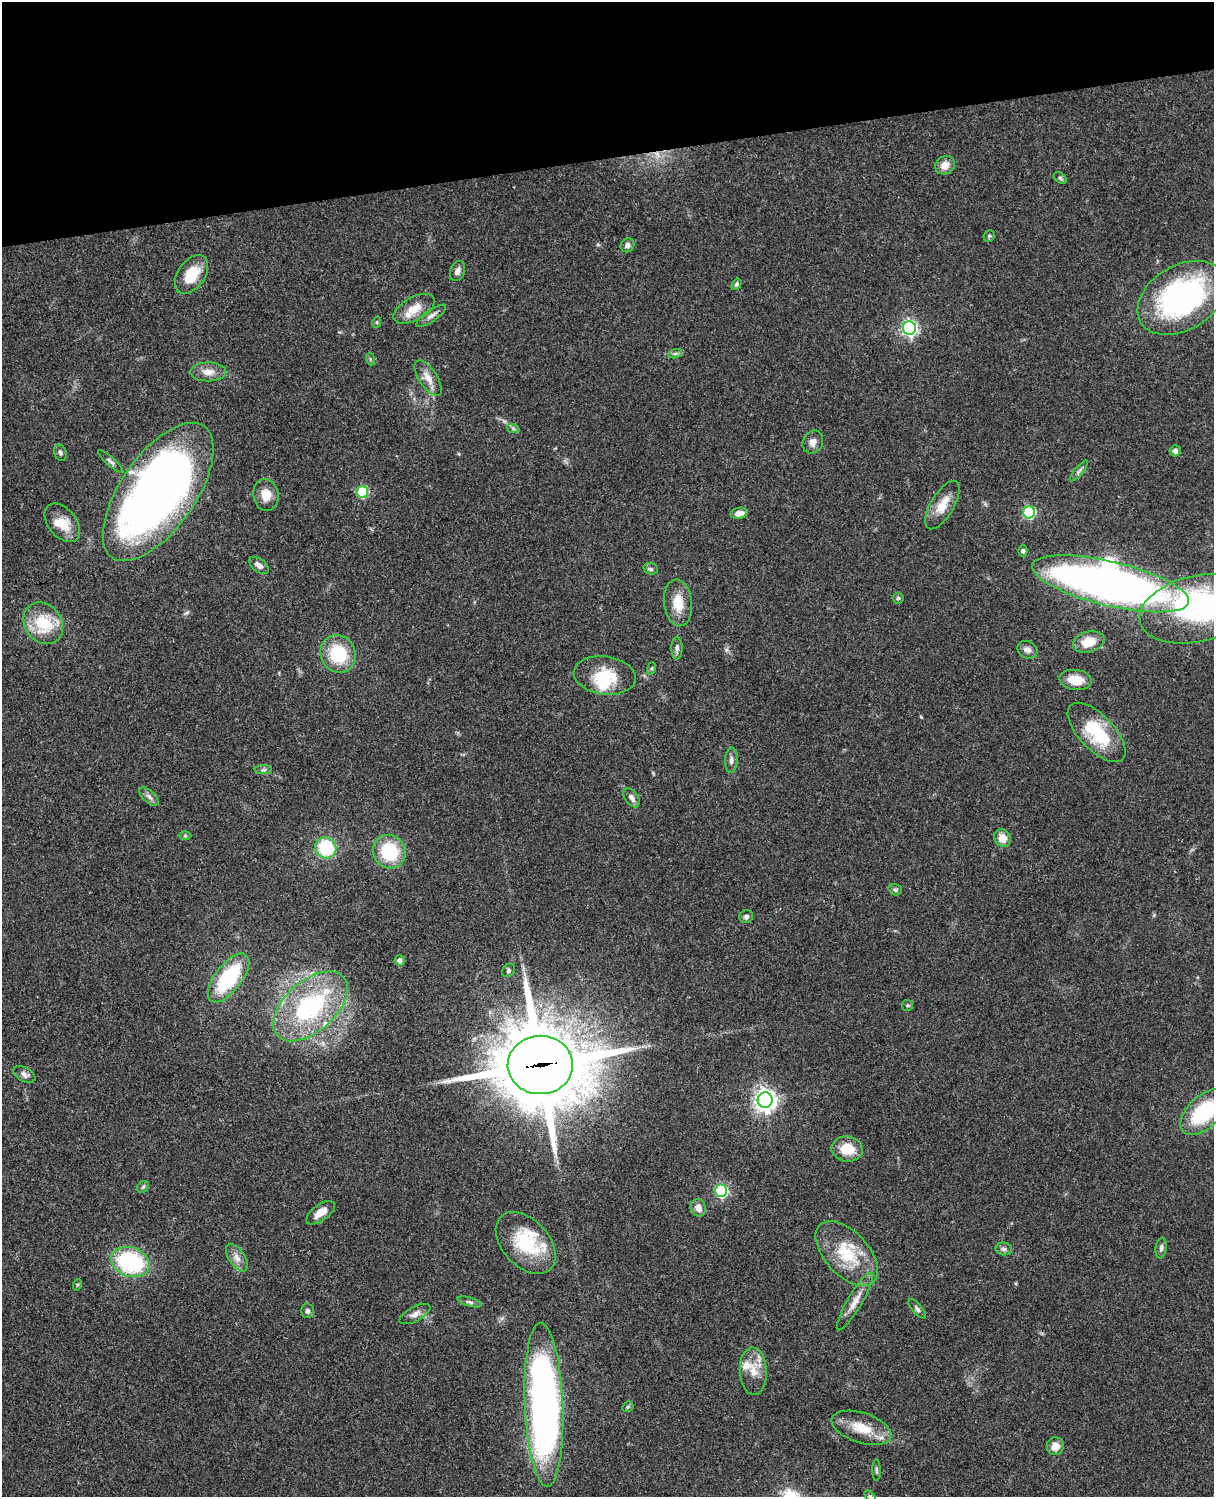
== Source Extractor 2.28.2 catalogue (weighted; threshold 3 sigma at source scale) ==
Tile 3 of 4 x 3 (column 3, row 1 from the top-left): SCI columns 2546-3757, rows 3269-4763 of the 5088 x 4927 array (HDU 1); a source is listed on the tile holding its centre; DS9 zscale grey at full resolution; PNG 1216 x 1499 px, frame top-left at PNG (2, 2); each listed source drawn as its Kron ellipse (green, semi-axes under 4 px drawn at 4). Shown black and unused: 10% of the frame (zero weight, under 3 of 4 exposures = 6% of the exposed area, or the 3 px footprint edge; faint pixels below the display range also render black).
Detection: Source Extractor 2.28.2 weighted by HDU 2 'WHT'; one run over the whole footprint, this tile lists its part. Background 0.0821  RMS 0.006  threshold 0.0271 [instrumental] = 3 sigma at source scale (4.5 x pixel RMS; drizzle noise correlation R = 1.50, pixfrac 1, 0.05/0.05 arcsec/px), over >= 5 px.
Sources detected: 97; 2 inside a brighter object's white glare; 1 cosmic-ray / hot-pixel residue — neither listed nor drawn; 6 inside a brighter listed object's ellipse — not listed separately; the other 88 listed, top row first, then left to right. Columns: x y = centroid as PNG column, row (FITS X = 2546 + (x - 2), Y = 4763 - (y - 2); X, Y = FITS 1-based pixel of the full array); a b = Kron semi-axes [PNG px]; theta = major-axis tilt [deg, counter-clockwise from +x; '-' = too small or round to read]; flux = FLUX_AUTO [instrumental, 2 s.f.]
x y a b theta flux
945 165 10 9 - 5.4
1060 178 7 5 -36 1.1
989 236 6 5 - 0.89
628 245 7 6 - 2.6
458 271 10 7 68 2.9
192 274 22 13 55 16
737 284 6 4 58 1.2
1182 298 48 32 31 130
414 309 22 11 29 10
431 316 17 6 34 3.1
377 322 6 3 72 0.75
909 328 7 6 - 170
675 354 7 4 19 1.2
370 359 6 4 -73 0.77
208 372 18 9 1 5.8
428 378 20 9 -56 6.4
513 428 7 4 -20 0.98
813 442 12 10 62 3.8
1175 451 5 5 - 2
60 453 8 6 -69 1.4
110 461 16 4 -41 1.9
1079 471 13 4 50 1.7
158 492 80 37 55 460
362 492 6 5 - 43
266 495 16 12 -82 7.6
942 505 27 11 59 11
1029 512 6 6 - 62
739 513 8 5 10 4.1
62 523 22 14 -50 11
1023 551 5 4 - 1.3
259 565 11 6 -38 3
651 569 7 5 -17 1.3
1110 584 80 22 -13 530
898 598 5 5 - 0.97
678 603 23 14 -83 12
1196 609 58 33 13 120
43 623 22 18 -52 25
1089 642 16 10 15 11
677 648 11 5 90 2.3
1028 650 10 8 -24 2.9
338 654 19 17 -66 29
652 668 6 4 72 0.84
605 675 31 19 -8 20
1075 680 16 10 -6 9.9
1097 732 37 17 -46 34
731 760 12 6 87 2.4
263 770 8 4 0 1.4
149 796 12 6 -42 2.2
632 798 11 6 -54 2.9
185 836 6 4 0 0.78
1002 838 9 8 - 6.7
326 848 11 10 - 35
389 852 17 16 - 33
895 890 7 5 -18 1.2
746 917 7 6 - 1.7
400 960 5 5 - 2.5
509 970 7 5 49 1.4
228 978 29 13 52 46
908 1005 5 5 - 1.1
311 1006 44 25 42 79
540 1065 32 29 0 6300
24 1074 12 7 -29 2.7
765 1100 8 7 - 410
1204 1112 29 16 43 47
847 1149 16 12 -8 13
143 1187 6 5 - 1
721 1191 6 6 - 89
698 1208 9 7 -69 4.5
321 1213 17 8 36 6.5
526 1243 36 23 -47 34
1161 1248 10 5 81 1.9
1004 1249 8 6 -6 1.9
847 1253 39 22 -47 29
237 1258 15 8 -57 4.5
130 1262 20 14 -19 71
77 1285 6 3 71 0.65
855 1301 33 7 59 7.3
470 1302 12 4 -16 1.5
917 1309 12 5 -50 1.7
308 1311 7 6 - 1.8
415 1314 17 7 28 3.7
753 1371 24 13 -87 10
544 1405 82 19 -88 340
628 1407 6 5 - 0.9
862 1428 31 15 -18 16
1055 1446 9 8 - 6
876 1470 11 4 -90 1.2
870 1496 6 4 -43 0.85
Overlapping masked pixels (flux is a lower limit): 1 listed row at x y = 540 1065
Isophote crosses this tile's border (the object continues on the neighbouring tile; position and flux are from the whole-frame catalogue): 3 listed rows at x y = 1196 609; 1204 1112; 870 1496